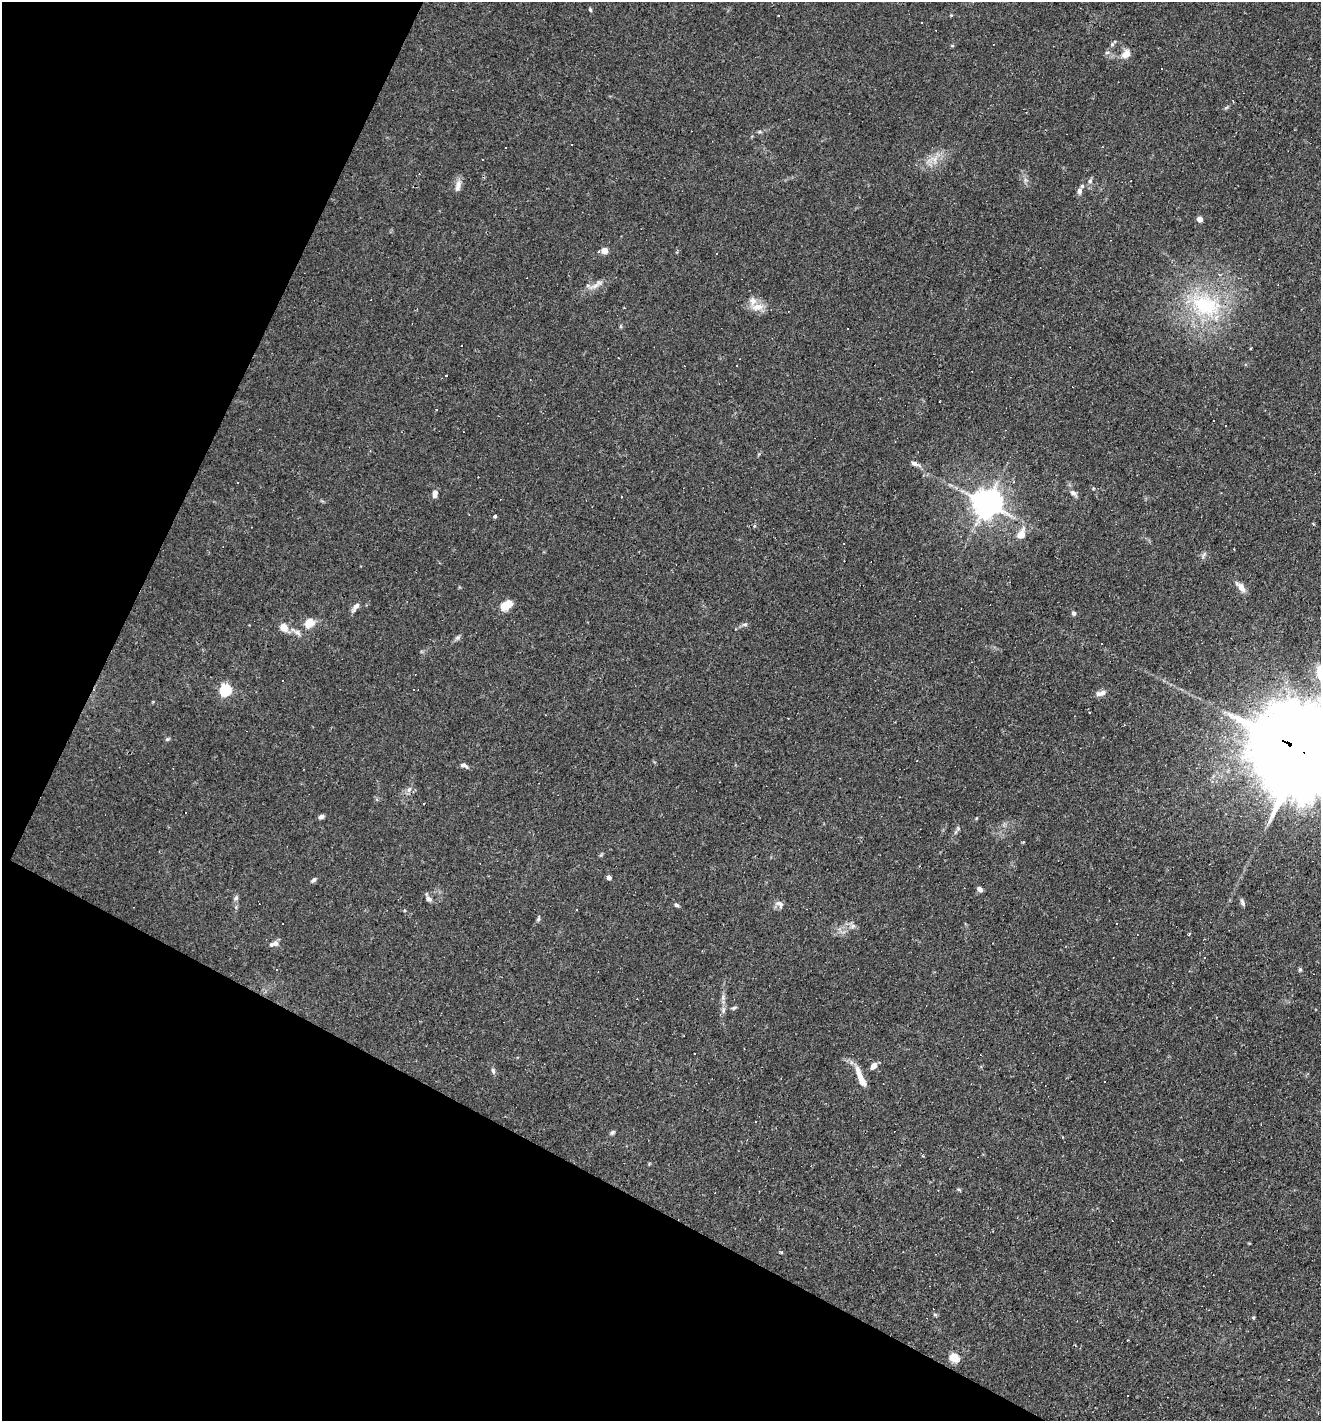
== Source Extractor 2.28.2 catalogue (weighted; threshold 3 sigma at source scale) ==
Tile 9 of 4 x 4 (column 1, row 3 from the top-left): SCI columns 138-1456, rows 1420-2838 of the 5686 x 5676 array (HDU 1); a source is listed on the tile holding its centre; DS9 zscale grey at full resolution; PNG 1323 x 1423 px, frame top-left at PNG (2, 2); no overlay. Shown black and unused: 26% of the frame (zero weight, under 3 of 4 exposures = <1% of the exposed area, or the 3 px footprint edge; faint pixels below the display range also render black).
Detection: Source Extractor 2.28.2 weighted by HDU 2 'WHT'; one run over the whole footprint, this tile lists its part. Background 0.0842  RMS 0.0052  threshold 0.0235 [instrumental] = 3 sigma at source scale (4.5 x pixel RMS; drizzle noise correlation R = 1.50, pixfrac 1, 0.05/0.05 arcsec/px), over >= 5 px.
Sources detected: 97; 29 cosmic-ray / hot-pixel residue — not listed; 1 inside a brighter listed object's ellipse — not listed separately; the other 67 listed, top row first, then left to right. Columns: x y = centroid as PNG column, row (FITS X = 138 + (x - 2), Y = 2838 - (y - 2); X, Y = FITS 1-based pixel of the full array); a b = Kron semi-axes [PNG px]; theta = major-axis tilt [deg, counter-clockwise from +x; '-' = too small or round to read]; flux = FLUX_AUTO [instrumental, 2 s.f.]
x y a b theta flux
590 10 5 4 - 0.68
922 22 3 3 - 1.2
1107 52 6 4 2 0.85
1126 54 12 9 50 4.1
760 132 6 4 -18 0.68
935 159 7 4 72 1.9
483 160 3 2 - 0.7
1090 181 6 6 - 1.3
458 186 16 7 77 3
1079 191 9 7 79 2
1200 219 4 4 - 4.7
605 251 5 5 - 10
1219 274 5 3 - 0.56
596 285 15 6 46 2.8
1206 305 45 30 -18 46
757 307 16 9 9 5.3
737 365 3 3 - 0.69
1225 426 2 2 - 0.35
915 464 11 6 -18 1.9
435 493 9 5 83 2.4
1073 493 10 6 -36 2.1
621 497 3 3 - 1.3
986 503 8 8 - 790
495 516 4 3 - 1.1
1021 534 10 7 54 5.8
1241 587 15 7 -51 3.6
506 605 10 6 30 12
356 607 14 6 57 2.3
1074 613 6 5 - 1.1
309 623 8 6 44 11
745 624 6 4 1 0.96
284 627 11 9 -48 4.4
297 632 10 6 -35 2.1
457 638 7 4 19 1
282 680 3 3 - 2
225 690 5 5 - 64
1101 693 13 6 14 2.7
167 739 6 5 - 0.8
1306 753 35 22 -30 14000
464 765 11 5 -21 1.8
409 789 7 4 20 1.1
423 804 3 3 - 2.4
321 817 6 5 - 1.5
958 828 5 4 - 0.69
609 877 4 4 - 1.9
313 880 8 4 44 1.2
980 889 6 5 - 1.8
236 898 6 5 - 1.1
429 899 9 6 -39 1.7
1242 902 10 4 -60 1.2
780 904 12 8 -38 2.2
676 905 6 4 -34 1.1
576 910 3 3 - 1.1
538 919 7 4 46 0.8
853 926 7 6 - 1.4
1189 934 4 2 - 0.5
274 943 12 6 21 2.2
1300 969 6 4 90 0.78
734 1008 8 4 18 0.84
694 1053 3 2 - 0.94
873 1066 9 6 50 2.6
493 1071 8 5 -74 1.1
860 1077 27 7 -68 7.8
756 1121 3 2 - 0.49
612 1132 7 5 48 0.96
954 1357 5 5 - 22
1127 1396 2 2 - 0.35
Overlapping masked pixels (flux is a lower limit): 1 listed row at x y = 1306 753
Isophote crosses this tile's border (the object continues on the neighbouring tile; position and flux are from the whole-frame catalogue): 1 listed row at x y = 1306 753